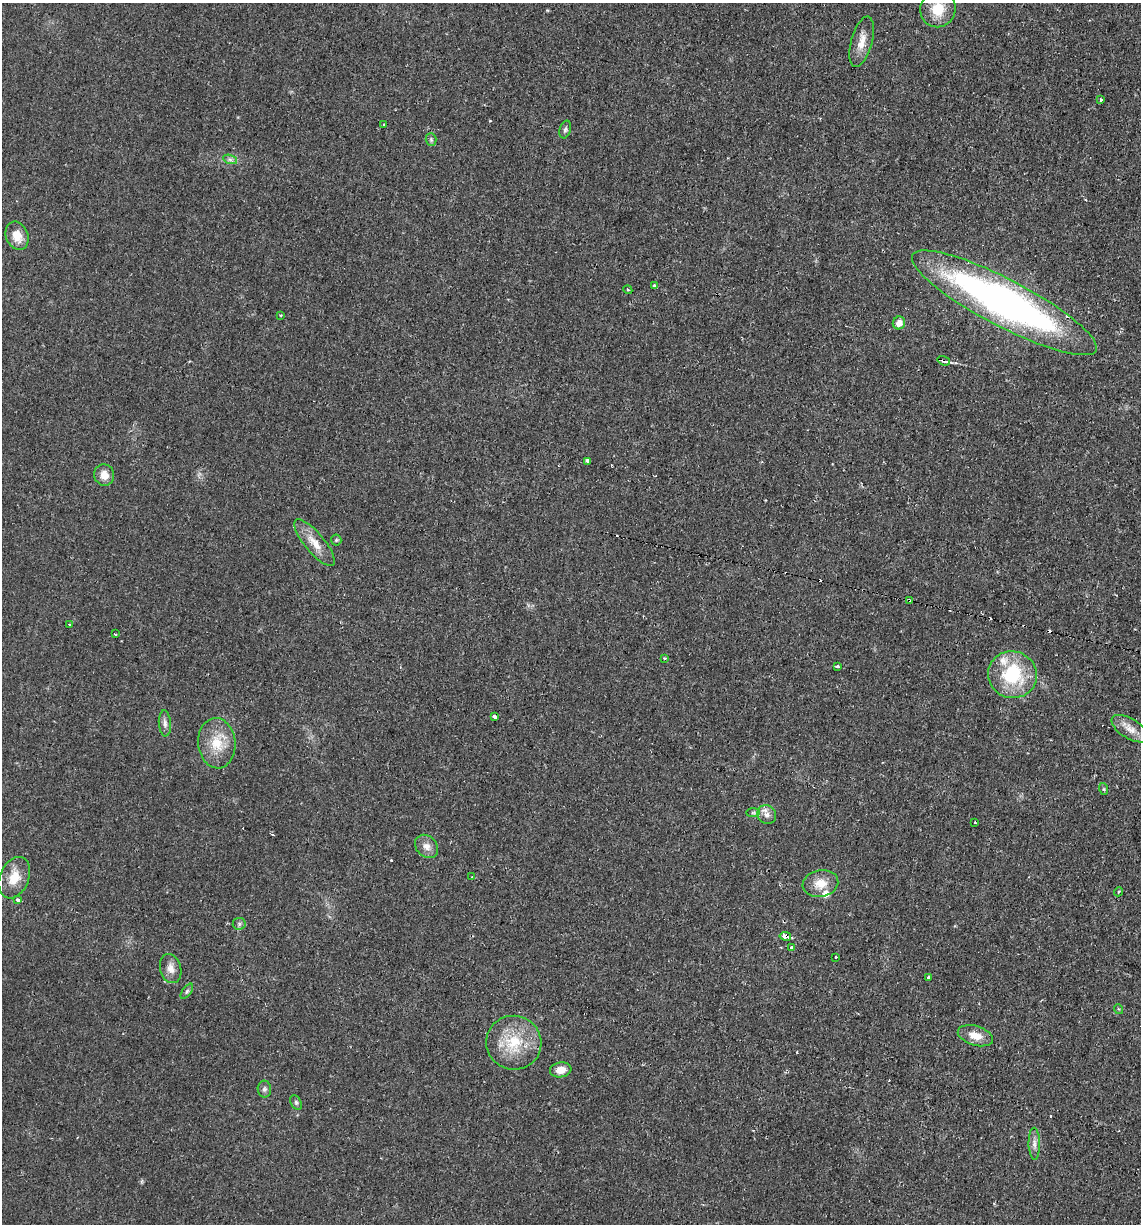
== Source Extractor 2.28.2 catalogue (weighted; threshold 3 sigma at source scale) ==
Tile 6 of 4 x 4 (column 2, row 2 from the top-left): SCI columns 1254-2392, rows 2445-3666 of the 4907 x 4888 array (HDU 1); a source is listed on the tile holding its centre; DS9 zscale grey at full resolution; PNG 1143 x 1226 px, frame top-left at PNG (2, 3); each listed source drawn as its Kron ellipse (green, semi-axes under 4 px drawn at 4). Shown black and unused: <1% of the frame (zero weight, under 2 of 3 exposures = <1% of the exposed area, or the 3 px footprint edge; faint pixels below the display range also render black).
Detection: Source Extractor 2.28.2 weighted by HDU 2 'WHT'; one run over the whole footprint, this tile lists its part. Background 0.0287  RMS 0.0049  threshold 0.0221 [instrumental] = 3 sigma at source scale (4.5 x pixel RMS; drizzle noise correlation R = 1.50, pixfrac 1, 0.05/0.05 arcsec/px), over >= 5 px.
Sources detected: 64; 10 cosmic-ray / hot-pixel residue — neither listed nor drawn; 2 inside a brighter listed object's ellipse — not listed separately; the other 52 listed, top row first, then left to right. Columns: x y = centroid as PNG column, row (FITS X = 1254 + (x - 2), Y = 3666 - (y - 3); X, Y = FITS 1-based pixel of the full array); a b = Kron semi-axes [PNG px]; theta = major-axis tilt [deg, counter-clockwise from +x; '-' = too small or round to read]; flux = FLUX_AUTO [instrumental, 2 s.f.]
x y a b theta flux
938 9 18 17 - 12
862 42 26 10 75 6.2
1101 100 4 3 - 0.79
384 125 3 3 - 0.72
565 129 9 5 73 1.2
431 139 6 5 - 0.94
230 159 7 4 -19 1.1
17 236 14 11 -68 6.4
654 286 4 3 - 0.84
628 290 4 3 - 0.55
1004 303 103 23 -28 220
281 315 3 3 - 0.57
899 323 6 6 - 3.8
944 361 6 4 -18 1.4
588 461 4 3 - 5
104 475 11 10 - 4.8
336 540 5 5 - 0.68
314 543 29 10 -50 7.6
909 600 3 2 - 0.91
69 624 3 3 - 1.1
115 634 3 2 - 0.77
664 658 3 3 - 0.82
838 666 3 3 - 2
1012 675 24 23 - 31
494 717 4 3 - 12
165 723 13 6 -86 2
1130 729 21 10 -31 5.6
217 743 25 18 -85 13
1104 789 6 4 -71 0.61
753 813 7 4 0 0.95
767 814 10 9 - 2.9
975 822 2 2 - 0.49
427 846 13 10 -46 3.5
472 877 3 3 - 0.56
14 878 22 14 67 9.7
820 883 18 13 9 7.5
1118 892 4 3 - 0.81
17 900 3 3 - 7.7
239 924 6 6 - 1.1
785 936 6 3 -10 41
791 948 3 3 - 1.3
836 958 3 3 - 1.8
171 969 15 10 -75 4.1
928 978 4 3 - 2.3
187 991 9 4 54 0.99
1118 1009 5 3 - 0.5
975 1036 18 9 -17 6.5
514 1043 27 27 - 21
561 1070 11 7 8 5
264 1089 8 6 -81 1.4
296 1102 8 5 -64 1
1034 1144 16 5 -89 2.7
Overlapping masked pixels (flux is a lower limit): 4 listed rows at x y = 944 361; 909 600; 494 717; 785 936
Isophote crosses this tile's border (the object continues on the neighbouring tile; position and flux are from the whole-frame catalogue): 1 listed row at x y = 938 9